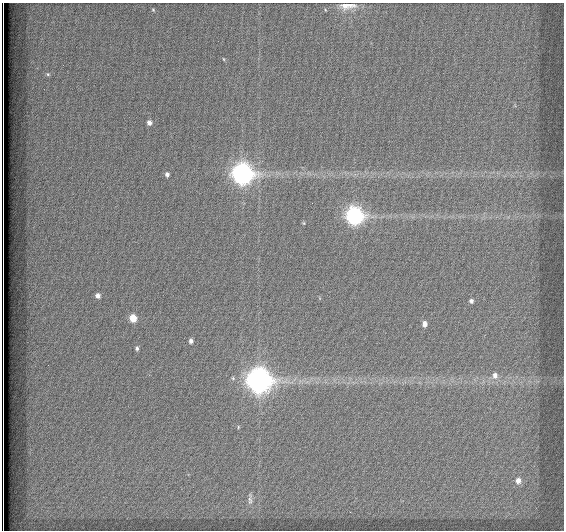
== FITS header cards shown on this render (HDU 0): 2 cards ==
NAXIS1  =                  562          / # of pixels in <axis direction>
NAXIS2  =                  528          / # of pixels in <axis direction>

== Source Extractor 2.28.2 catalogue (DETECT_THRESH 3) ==
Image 562 x 528 px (HDU 0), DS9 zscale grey, 1 PNG px = 1 image px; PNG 566 x 532 px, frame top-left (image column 1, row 528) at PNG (2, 3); no overlay
Background 1800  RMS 5.3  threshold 15.8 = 3 sigma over >= 5 px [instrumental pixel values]
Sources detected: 21; all 21 listed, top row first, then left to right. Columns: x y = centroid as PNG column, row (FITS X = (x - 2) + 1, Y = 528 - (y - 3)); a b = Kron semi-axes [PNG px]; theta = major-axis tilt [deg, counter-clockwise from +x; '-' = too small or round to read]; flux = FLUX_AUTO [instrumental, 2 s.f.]
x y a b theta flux
347 6 26 9 4 4700
153 10 5 4 - 460
224 59 5 3 - 300
48 74 6 5 - 580
149 123 6 5 - 1600
167 174 6 5 - 1100
242 174 9 9 - 190000
355 216 8 8 - 110000
304 223 6 4 -89 380
98 296 6 6 - 1600
471 301 5 4 - 950
133 318 6 5 - 6000
424 324 6 5 - 1700
191 341 5 4 - 1100
137 348 5 4 - 770
495 375 9 8 - 2200
259 380 10 9 - 320000
238 427 5 3 - 340
518 481 8 7 - 2600
250 499 20 6 88 1800
3 528 8 2 -89 1900
At the frame edge (FLAGS 8, measured only in part): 1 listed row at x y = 3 528